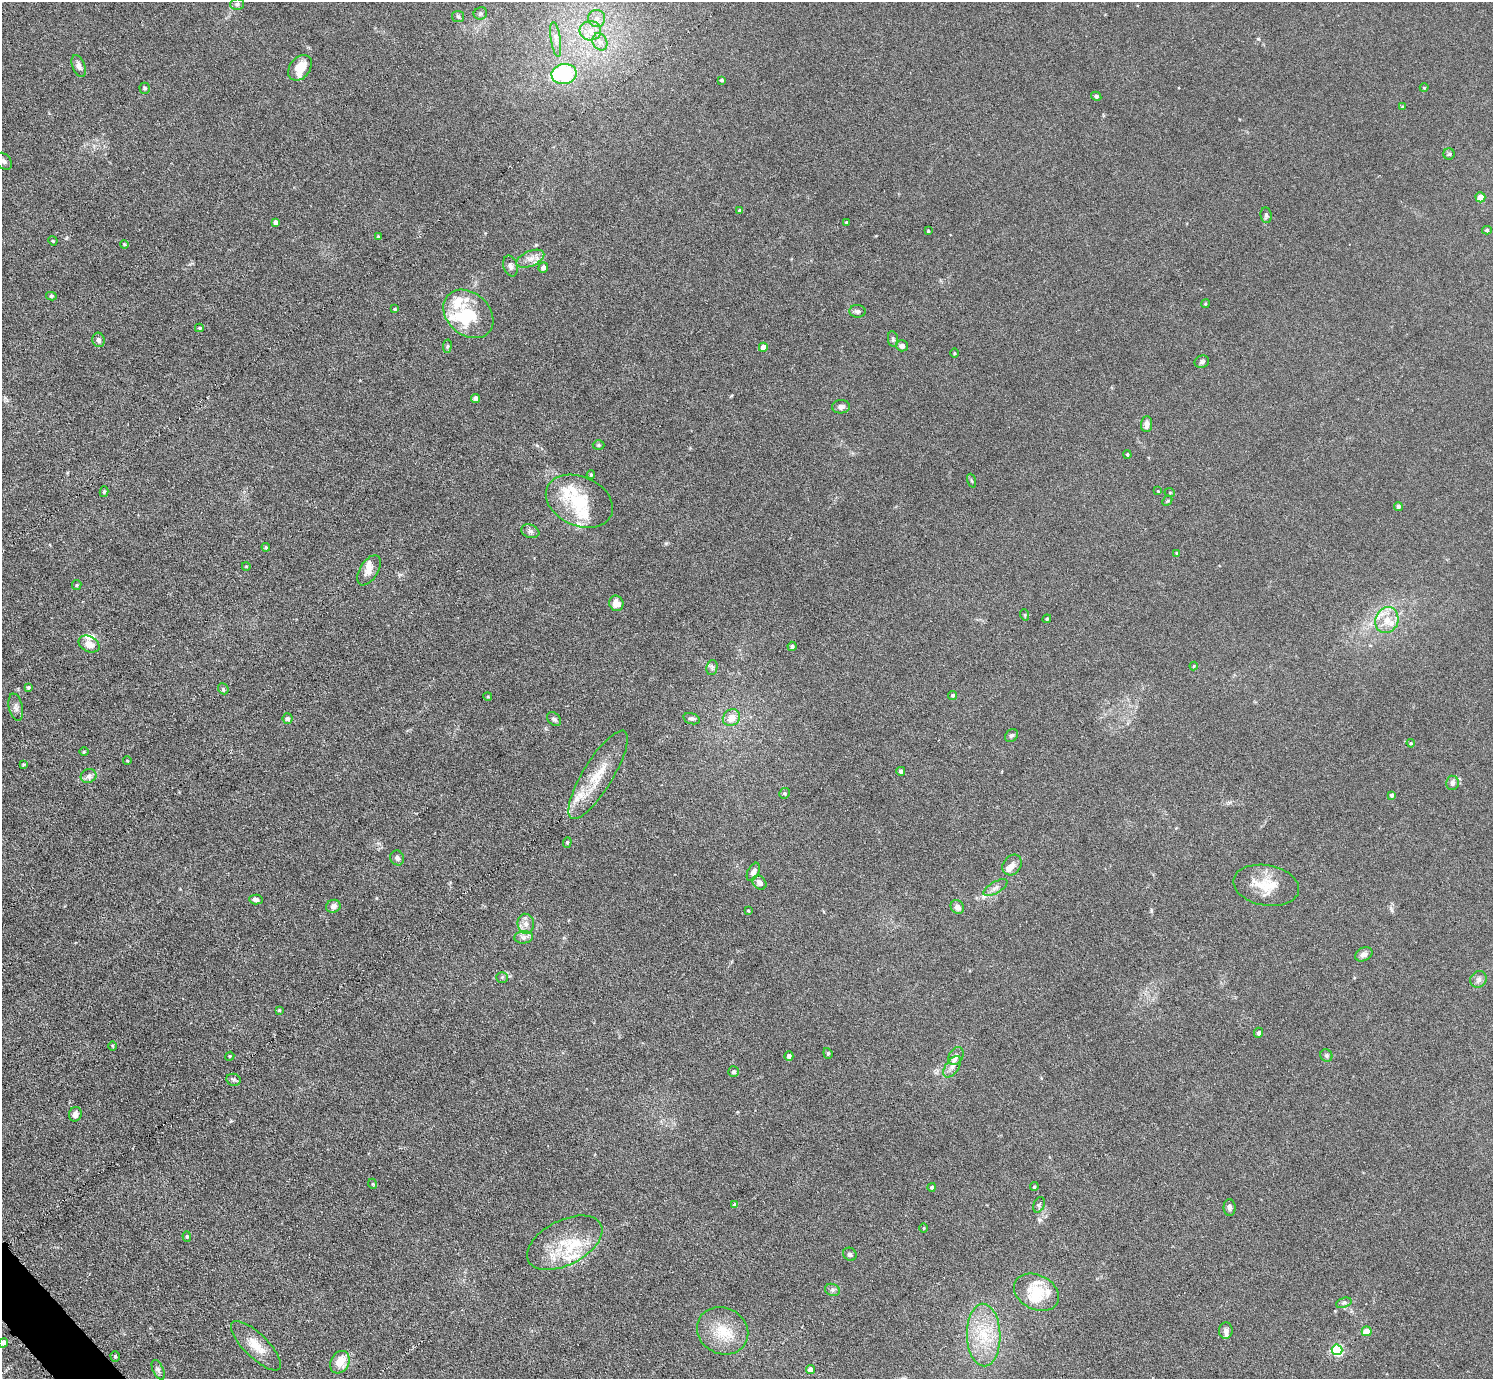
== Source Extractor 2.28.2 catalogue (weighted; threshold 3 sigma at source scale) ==
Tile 7 of 4 x 4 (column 3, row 2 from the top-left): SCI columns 3087-4577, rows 2912-4288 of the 6126 x 6131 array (HDU 1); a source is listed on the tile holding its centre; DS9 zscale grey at full resolution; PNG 1495 x 1381 px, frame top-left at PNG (2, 2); each listed source drawn as its Kron ellipse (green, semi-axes under 4 px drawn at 4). Shown black and unused: <1% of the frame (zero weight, under 3 of 6 exposures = <1% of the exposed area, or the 3 px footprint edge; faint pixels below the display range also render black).
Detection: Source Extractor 2.28.2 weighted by HDU 2 'WHT'; one run over the whole footprint, this tile lists its part. Background 0.0396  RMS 0.004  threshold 0.0164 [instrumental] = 3 sigma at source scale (4.09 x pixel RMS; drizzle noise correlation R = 1.36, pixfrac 0.8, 0.05/0.05 arcsec/px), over >= 5 px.
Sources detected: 165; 3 inside a brighter object's white glare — neither listed nor drawn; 20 inside a brighter listed object's ellipse — not listed separately; the other 142 listed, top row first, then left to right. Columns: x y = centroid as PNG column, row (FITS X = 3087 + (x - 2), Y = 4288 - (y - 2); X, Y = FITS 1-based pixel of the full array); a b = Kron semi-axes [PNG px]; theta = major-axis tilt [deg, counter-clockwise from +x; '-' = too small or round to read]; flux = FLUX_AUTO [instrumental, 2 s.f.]
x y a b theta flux
237 4 6 5 - 0.79
480 13 7 6 - 0.78
458 16 6 5 - 0.67
597 18 8 8 - 2.4
590 31 11 9 -5 4.1
556 39 17 5 -82 2.3
600 42 9 7 -64 2.1
79 66 11 6 -69 1.8
300 68 14 10 54 6.3
564 74 12 10 9 33
722 80 4 3 - 0.58
145 88 5 5 - 0.74
1424 88 4 4 - 0.35
1096 96 5 4 - 0.75
1402 107 4 3 - 0.38
1449 154 5 5 - 0.65
4 161 9 7 -47 1.3
1480 197 5 5 - 3.9
739 211 4 4 - 0.46
1266 215 8 5 -82 0.89
275 222 4 4 - 1.3
846 222 3 2 - 0.31
1487 230 5 4 - 0.6
928 231 3 3 - 0.38
378 237 4 3 - 0.41
53 241 5 3 - 0.34
124 244 4 3 - 0.32
530 259 15 7 22 2.7
510 266 11 7 -73 1.4
543 268 5 4 - 1.5
51 296 5 4 - 0.57
1205 304 4 3 - 0.35
395 309 4 3 - 0.45
857 311 8 6 -3 1.1
468 314 28 21 -42 14
199 328 4 3 - 0.48
893 339 8 5 -80 0.71
99 340 7 6 - 1.3
447 346 7 3 82 0.48
902 346 6 5 - 1.4
763 347 4 4 - 3.8
954 353 4 3 - 0.32
1202 362 7 6 - 0.85
476 399 4 4 - 2.2
841 407 9 6 2 1.3
1146 424 8 5 85 2.2
599 445 6 5 - 0.54
1127 454 4 3 - 0.46
591 475 4 3 - 0.43
971 481 7 3 -71 0.48
1158 491 4 3 - 0.25
104 492 5 4 - 0.58
1170 493 5 3 - 0.33
579 501 35 24 -24 17
1167 501 6 4 43 0.5
1398 507 4 4 - 1
530 531 9 6 -19 1.3
266 547 4 4 - 0.44
1177 553 4 3 - 0.52
246 566 4 3 - 0.33
369 570 17 9 58 3.2
77 585 5 4 - 0.46
616 603 8 7 - 4.1
1025 615 6 3 -71 0.41
1047 619 4 4 - 0.43
1387 620 13 11 68 5.1
89 644 11 7 -27 3.4
792 646 4 4 - 0.95
1194 666 4 4 - 0.34
712 667 8 5 79 0.91
28 687 4 4 - 0.57
223 689 6 5 - 0.69
953 695 4 4 - 0.52
488 697 4 3 - 0.34
16 707 14 7 -78 1.7
731 718 9 8 - 4.1
288 719 5 5 - 1.1
554 719 8 5 -43 0.98
692 719 8 5 -16 1
1011 736 7 5 42 0.77
1411 743 4 3 - 0.39
84 752 5 3 - 0.37
127 761 4 3 - 0.33
23 764 4 3 - 0.36
901 771 4 4 - 0.9
598 775 51 15 59 12
89 776 8 7 - 1.4
1452 783 7 6 - 1.5
785 793 5 5 - 0.66
1392 795 4 4 - 1
567 842 5 4 - 0.52
397 858 7 6 - 1.2
1012 865 11 8 55 2.1
753 872 10 5 64 1.8
759 882 8 6 -45 2
1266 885 33 20 -10 11
995 888 13 5 30 1.7
256 899 7 5 -3 1.1
333 906 7 6 - 1.7
957 907 7 6 - 2
748 911 4 3 - 0.37
526 924 10 8 -85 2.3
524 937 9 6 5 1.4
1364 954 9 6 27 1.6
502 977 6 5 - 0.6
1478 979 9 7 47 1.4
279 1010 4 4 - 0.5
1258 1033 5 4 - 1
112 1046 5 3 - 0.36
828 1053 5 4 - 0.51
1326 1055 6 6 - 0.83
230 1056 4 3 - 0.33
789 1056 4 4 - 1.3
956 1056 10 6 58 1.5
952 1067 12 6 55 2
734 1072 5 5 - 1
234 1080 7 6 - 0.76
75 1114 7 6 - 1.9
373 1184 5 3 - 0.38
932 1187 4 4 - 0.47
1034 1187 4 4 - 0.54
735 1205 4 4 - 1.2
1039 1205 8 5 67 0.94
1230 1207 8 6 -89 1.1
924 1228 4 3 - 0.31
187 1236 5 4 - 0.5
565 1243 41 22 27 16
850 1254 7 6 - 1.2
832 1290 7 6 - 0.94
1036 1292 23 17 -27 12
1344 1303 8 5 20 0.74
1226 1330 8 7 - 1.2
723 1331 26 23 -27 11
1367 1331 5 5 - 3.5
984 1335 31 16 -88 15
3 1343 5 4 - 1.8
256 1346 33 12 -44 7.1
1337 1350 5 5 - 44
115 1356 5 4 - 0.54
340 1362 12 9 61 5.7
811 1369 4 4 - 3
158 1370 10 5 -66 1.1
Isophote crosses this tile's border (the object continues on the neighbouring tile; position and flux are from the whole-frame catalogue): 1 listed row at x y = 3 1343